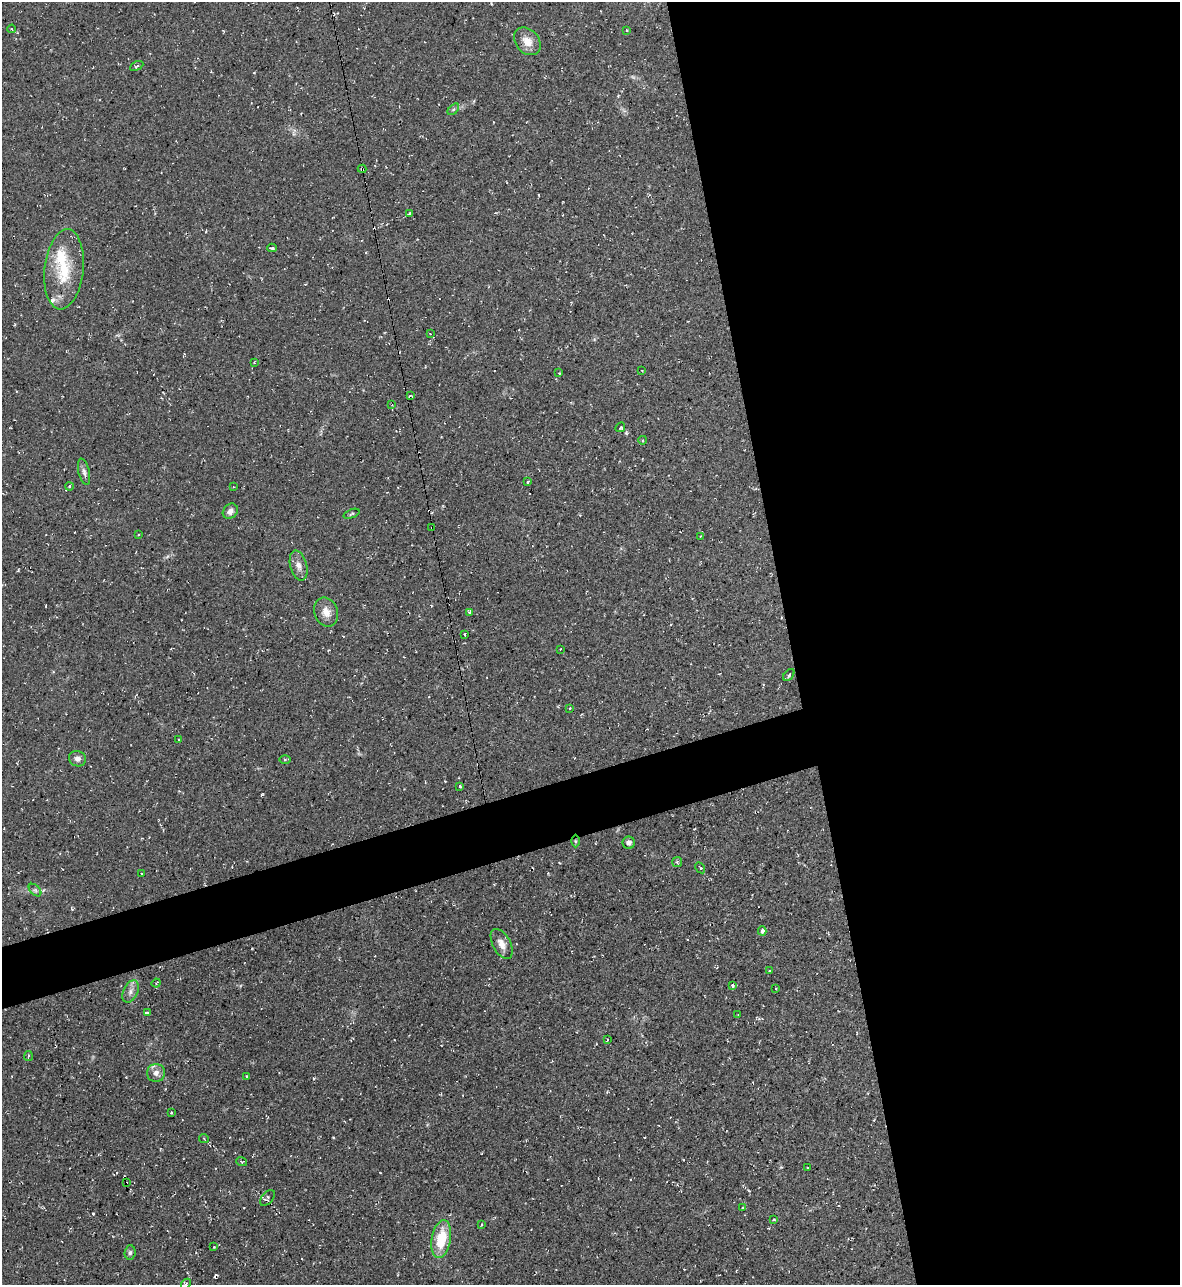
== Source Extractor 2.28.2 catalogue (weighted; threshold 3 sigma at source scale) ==
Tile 8 of 4 x 4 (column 4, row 2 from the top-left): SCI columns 3677-4854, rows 2568-3850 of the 5116 x 5134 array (HDU 1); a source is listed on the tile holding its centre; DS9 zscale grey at full resolution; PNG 1182 x 1287 px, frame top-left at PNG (2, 2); each listed source drawn as its Kron ellipse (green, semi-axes under 4 px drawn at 4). Shown black and unused: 36% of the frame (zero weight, under 2 of 3 exposures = <1% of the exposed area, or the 3 px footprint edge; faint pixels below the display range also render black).
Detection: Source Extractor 2.28.2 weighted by HDU 2 'WHT'; one run over the whole footprint, this tile lists its part. Background 0.0389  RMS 0.0094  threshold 0.0424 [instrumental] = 3 sigma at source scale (4.5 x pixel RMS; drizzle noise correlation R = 1.50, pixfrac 1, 0.05/0.05 arcsec/px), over >= 5 px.
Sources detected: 77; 6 cosmic-ray / hot-pixel residue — neither listed nor drawn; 2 inside a brighter listed object's ellipse — not listed separately; the other 69 listed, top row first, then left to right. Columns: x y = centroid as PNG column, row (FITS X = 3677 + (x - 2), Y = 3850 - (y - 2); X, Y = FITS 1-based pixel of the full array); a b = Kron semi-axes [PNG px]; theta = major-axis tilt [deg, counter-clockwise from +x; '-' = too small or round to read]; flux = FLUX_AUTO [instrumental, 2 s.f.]
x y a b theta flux
12 29 4 2 - 0.68
627 30 3 2 - 1
527 41 15 11 -48 10
137 66 7 3 28 1.4
453 109 7 4 44 1.6
362 169 4 3 - 2.2
410 213 4 3 - 6.2
272 248 4 3 - 1.5
64 269 40 19 84 41
430 333 3 2 - 0.54
254 362 4 3 - 0.68
642 371 4 2 - 0.74
559 373 3 2 - 0.66
410 396 4 2 - 1
392 405 3 3 - 1.1
620 427 5 2 - 0.86
643 440 4 3 - 0.8
84 472 13 5 -76 3.4
528 481 3 3 - 2.1
69 487 4 3 - 1.1
234 487 3 2 - 0.57
230 511 8 6 47 4.5
352 514 8 4 22 1.5
432 528 3 2 - 0.97
138 534 3 3 - 1.4
700 537 3 2 - 0.87
299 566 15 8 -75 6.6
326 612 15 11 -68 8.3
469 612 3 3 - 1.9
465 634 3 2 - 1.2
560 649 3 2 - 0.72
789 675 7 4 51 1.9
570 708 4 2 - 0.66
179 740 3 2 - 1.6
77 759 8 7 - 4.1
285 760 6 4 0 1.2
460 786 3 2 - 4.4
575 841 6 4 -89 1.6
629 843 6 6 - 3.4
677 862 5 5 - 1.3
700 868 6 3 -58 1.1
141 874 3 2 - 1.4
35 890 7 4 -45 2.2
762 931 5 3 - 5.3
502 944 16 9 -61 7.8
770 971 3 2 - 0.88
156 983 4 3 - 0.82
732 985 4 3 - 5.7
775 988 3 2 - 0.87
131 991 12 7 64 4.9
147 1013 4 3 - 2.9
738 1015 3 2 - 0.89
607 1040 4 2 - 0.6
28 1056 5 3 - 1
156 1073 9 9 - 5.1
247 1076 2 2 - 0.75
171 1112 3 2 - 1.8
204 1139 5 3 - 0.92
242 1162 5 3 - 1.1
807 1167 3 2 - 1.1
126 1183 3 2 - 1.6
267 1198 9 5 47 2.6
743 1208 4 3 - 1.1
774 1219 3 2 - 0.73
482 1225 3 2 - 1.1
441 1239 19 9 80 30
214 1247 2 2 - 0.58
130 1253 7 5 86 2
186 1284 5 2 - 0.81
Overlapping masked pixels (flux is a lower limit): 4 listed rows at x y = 362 169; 432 528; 575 841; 126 1183
Isophote crosses this tile's border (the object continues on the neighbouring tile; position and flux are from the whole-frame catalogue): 1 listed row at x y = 186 1284
Unlisted compact peaks at least as high as the median listed source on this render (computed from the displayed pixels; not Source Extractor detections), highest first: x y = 93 1213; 626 433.